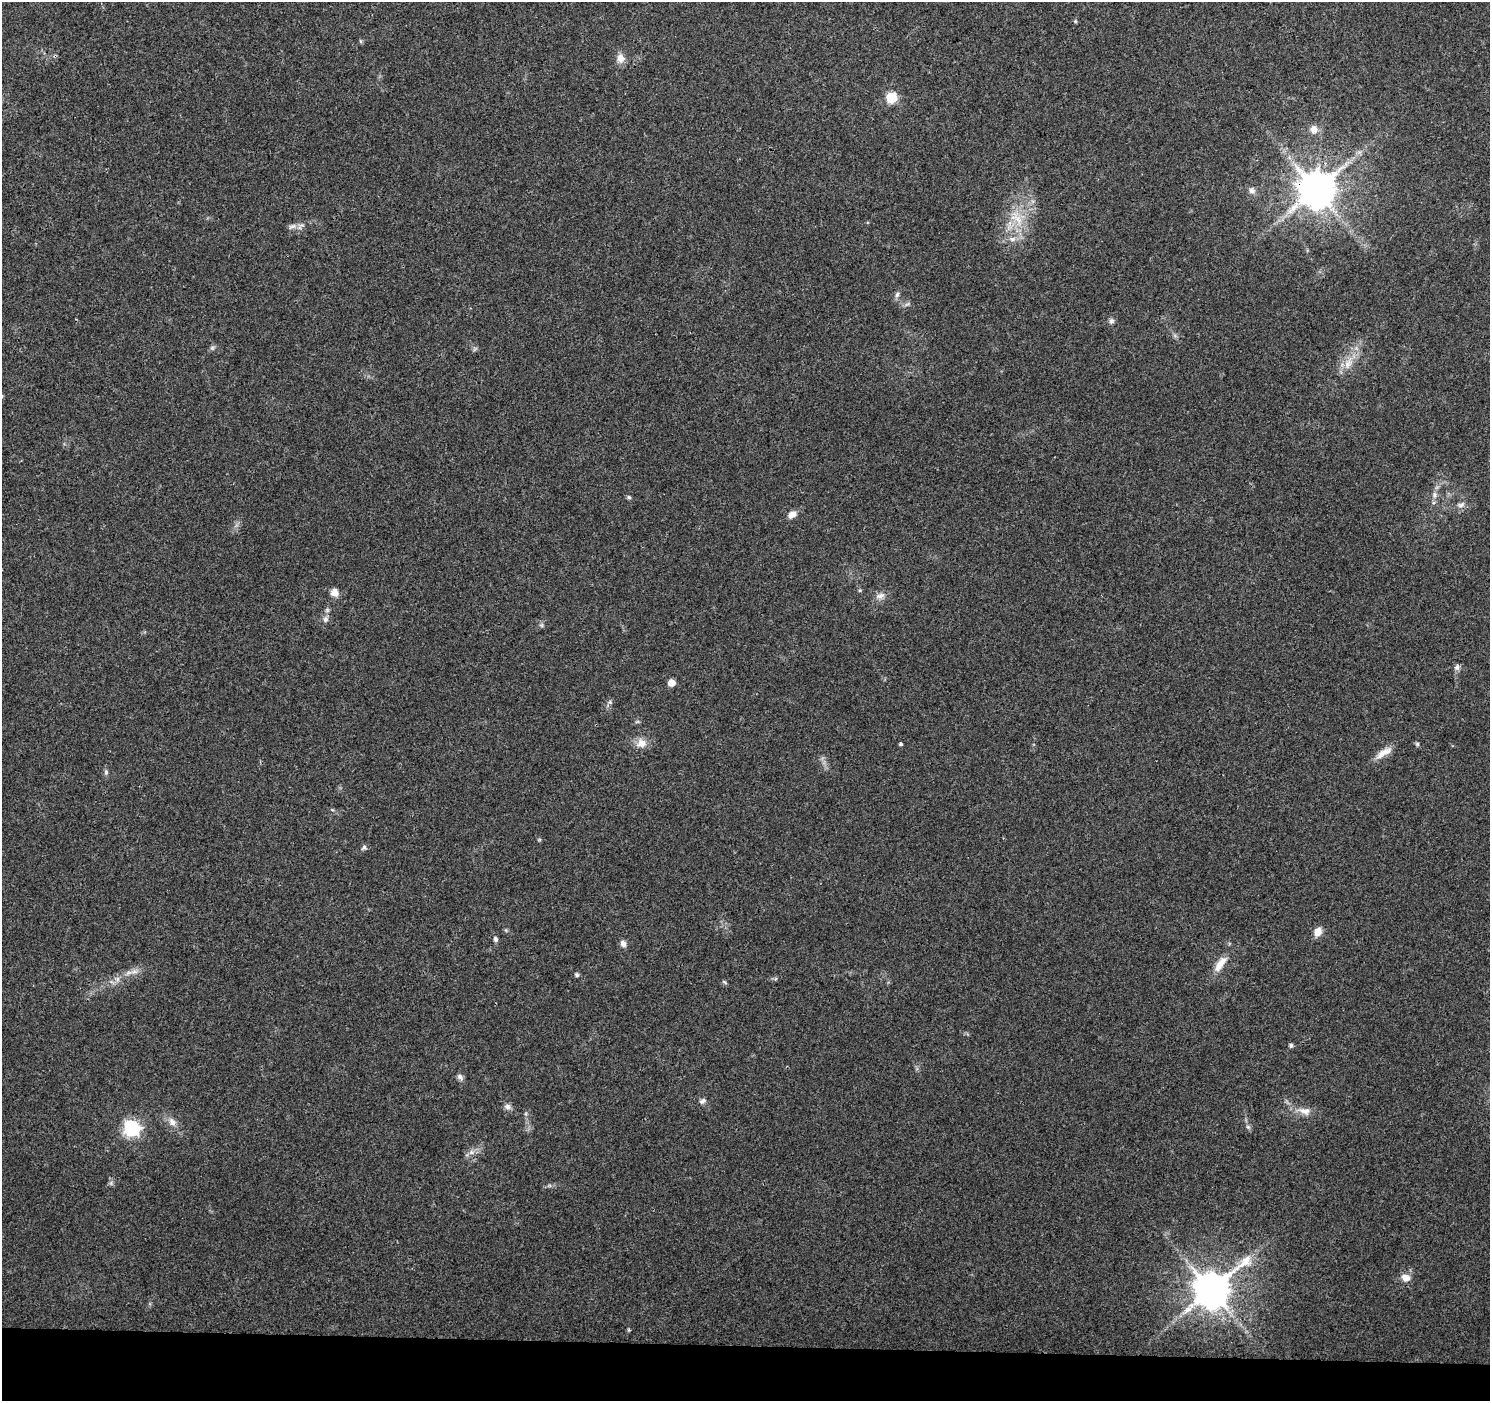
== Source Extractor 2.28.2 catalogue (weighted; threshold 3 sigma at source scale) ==
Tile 8 of 3 x 3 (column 2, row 3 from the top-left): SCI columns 1488-2975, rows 229-1627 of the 4471 x 4709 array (HDU 1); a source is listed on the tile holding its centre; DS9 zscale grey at full resolution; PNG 1492 x 1403 px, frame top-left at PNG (2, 2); no overlay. Shown black and unused: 4% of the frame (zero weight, under 3 of 4 exposures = <1% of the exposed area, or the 3 px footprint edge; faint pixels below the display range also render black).
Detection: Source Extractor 2.28.2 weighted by HDU 2 'WHT'; one run over the whole footprint, this tile lists its part. Background 0.0484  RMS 0.0039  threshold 0.0174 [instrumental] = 3 sigma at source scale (4.5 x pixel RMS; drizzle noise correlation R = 1.50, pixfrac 1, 0.0396/0.0396 arcsec/px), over >= 5 px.
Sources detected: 52; all 52 listed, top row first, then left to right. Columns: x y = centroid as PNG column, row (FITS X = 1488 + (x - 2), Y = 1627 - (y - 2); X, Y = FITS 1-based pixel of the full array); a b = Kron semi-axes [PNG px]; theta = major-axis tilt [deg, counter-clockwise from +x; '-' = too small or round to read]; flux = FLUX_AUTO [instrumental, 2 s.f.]
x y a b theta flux
1075 21 5 4 - 0.5
620 58 12 10 -80 3.1
891 98 6 6 - 30
1314 129 10 10 - 3.1
1316 189 11 10 - 1300
1252 190 9 8 - 1.7
1017 218 27 14 -51 9.6
292 226 13 6 16 1.7
1013 239 9 7 2 1.9
897 294 8 6 83 1.1
1111 321 8 7 - 1.1
212 348 7 5 -44 0.78
1348 363 18 11 62 5.4
1434 495 9 8 - 1.8
629 497 6 5 - 0.65
1461 505 12 7 19 1.7
792 515 10 7 36 2.8
334 593 11 10 - 2.6
880 596 12 7 10 2.1
325 619 8 8 - 1.5
541 625 6 5 - 0.75
1457 667 8 7 - 1.3
671 683 5 5 - 5.3
610 702 6 6 - 0.84
637 722 6 4 19 0.54
641 743 12 11 - 4
901 744 4 3 - 0.66
1417 744 6 5 - 0.59
1384 753 24 8 32 4.1
106 772 8 5 -81 0.96
364 848 7 6 - 0.94
1318 932 11 8 67 3.5
495 939 6 5 - 1
623 943 9 7 -67 1.7
1220 964 24 9 55 5.1
134 972 11 6 13 2.1
577 975 6 5 - 0.73
117 979 7 6 - 1.3
724 982 8 3 -34 0.55
1291 1045 5 4 - 1
460 1077 10 6 -52 1.3
703 1101 9 6 31 1.2
507 1107 9 7 -20 1.5
1304 1111 21 10 -9 4.2
172 1122 12 9 -54 2.8
1248 1127 7 5 -42 0.84
132 1128 7 7 - 110
471 1152 8 6 20 1.7
111 1183 6 5 - 0.78
1406 1278 9 8 - 3.5
1211 1290 12 10 41 1200
629 1330 5 3 - 0.4
Overlapping masked pixels (flux is a lower limit): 1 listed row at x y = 1316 189